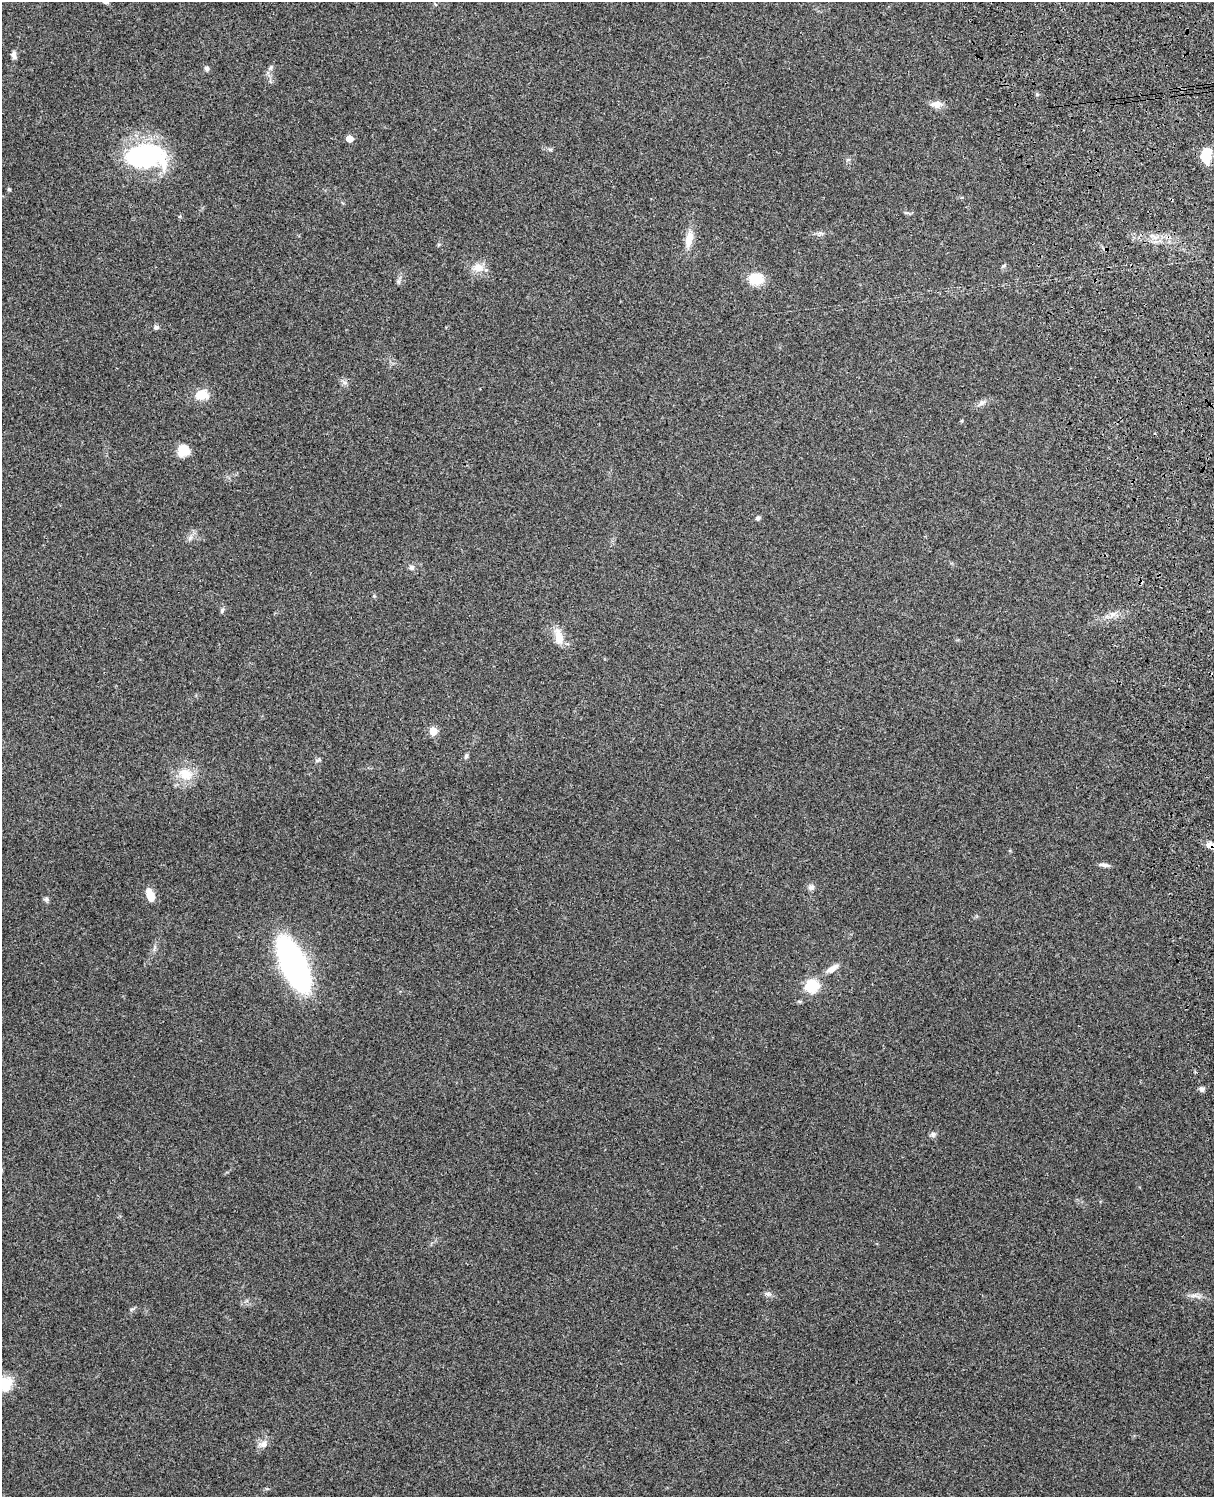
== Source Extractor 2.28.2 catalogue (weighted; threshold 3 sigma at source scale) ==
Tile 6 of 4 x 3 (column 2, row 2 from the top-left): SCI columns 1331-2542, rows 1660-3154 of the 5088 x 4927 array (HDU 1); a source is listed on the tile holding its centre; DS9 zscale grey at full resolution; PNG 1216 x 1499 px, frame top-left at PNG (2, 2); no overlay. Shown black and unused: <1% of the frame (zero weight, under 3 of 4 exposures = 6% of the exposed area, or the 3 px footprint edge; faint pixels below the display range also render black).
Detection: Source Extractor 2.28.2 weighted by HDU 2 'WHT'; one run over the whole footprint, this tile lists its part. Background 0.265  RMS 0.0089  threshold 0.0403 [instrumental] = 3 sigma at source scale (4.5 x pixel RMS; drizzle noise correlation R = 1.50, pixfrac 1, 0.05/0.05 arcsec/px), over >= 5 px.
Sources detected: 42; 1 inside a brighter object's white glare — not listed; the other 41 listed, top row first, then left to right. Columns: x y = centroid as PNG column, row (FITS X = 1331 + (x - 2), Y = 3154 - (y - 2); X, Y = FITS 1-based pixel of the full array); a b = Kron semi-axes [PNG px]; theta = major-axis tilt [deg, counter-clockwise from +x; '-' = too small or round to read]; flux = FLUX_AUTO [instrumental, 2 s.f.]
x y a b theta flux
14 55 10 6 -84 3
207 68 7 6 - 2.1
271 68 8 5 71 2.2
937 104 14 9 0 6.5
349 139 5 5 - 14
1206 155 14 9 89 21
144 156 47 27 0 110
848 160 6 4 19 1.3
9 189 4 3 - 1.4
689 239 22 9 77 12
478 268 16 10 7 9.3
756 279 16 12 -6 19
156 327 6 6 - 2.3
345 383 7 4 -18 1.9
201 395 13 9 6 16
981 403 10 7 37 3.3
183 450 12 11 - 15
758 518 6 5 - 2
190 538 8 5 45 2.5
412 568 6 6 - 2.8
374 596 4 4 - 0.95
222 610 7 5 74 1.8
559 636 23 11 -78 11
433 731 5 5 - 23
466 756 7 5 74 1.7
318 760 9 4 22 1.6
186 774 19 16 -28 17
1211 846 14 7 -27 8
1104 865 12 5 -9 3.2
811 887 8 7 - 3.1
150 895 15 8 -70 11
46 899 6 6 - 1.8
294 964 35 13 -66 400
832 969 17 7 30 6.7
812 986 12 12 - 27
1201 1089 7 6 - 2.4
933 1134 8 6 -70 2.2
768 1294 7 5 -43 2.1
1194 1295 11 5 0 3.7
4 1384 16 13 19 29
263 1444 12 9 12 5.5
Overlapping masked pixels (flux is a lower limit): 1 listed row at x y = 1211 846
Isophote crosses this tile's border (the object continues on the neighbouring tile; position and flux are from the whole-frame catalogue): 2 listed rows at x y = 1211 846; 4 1384